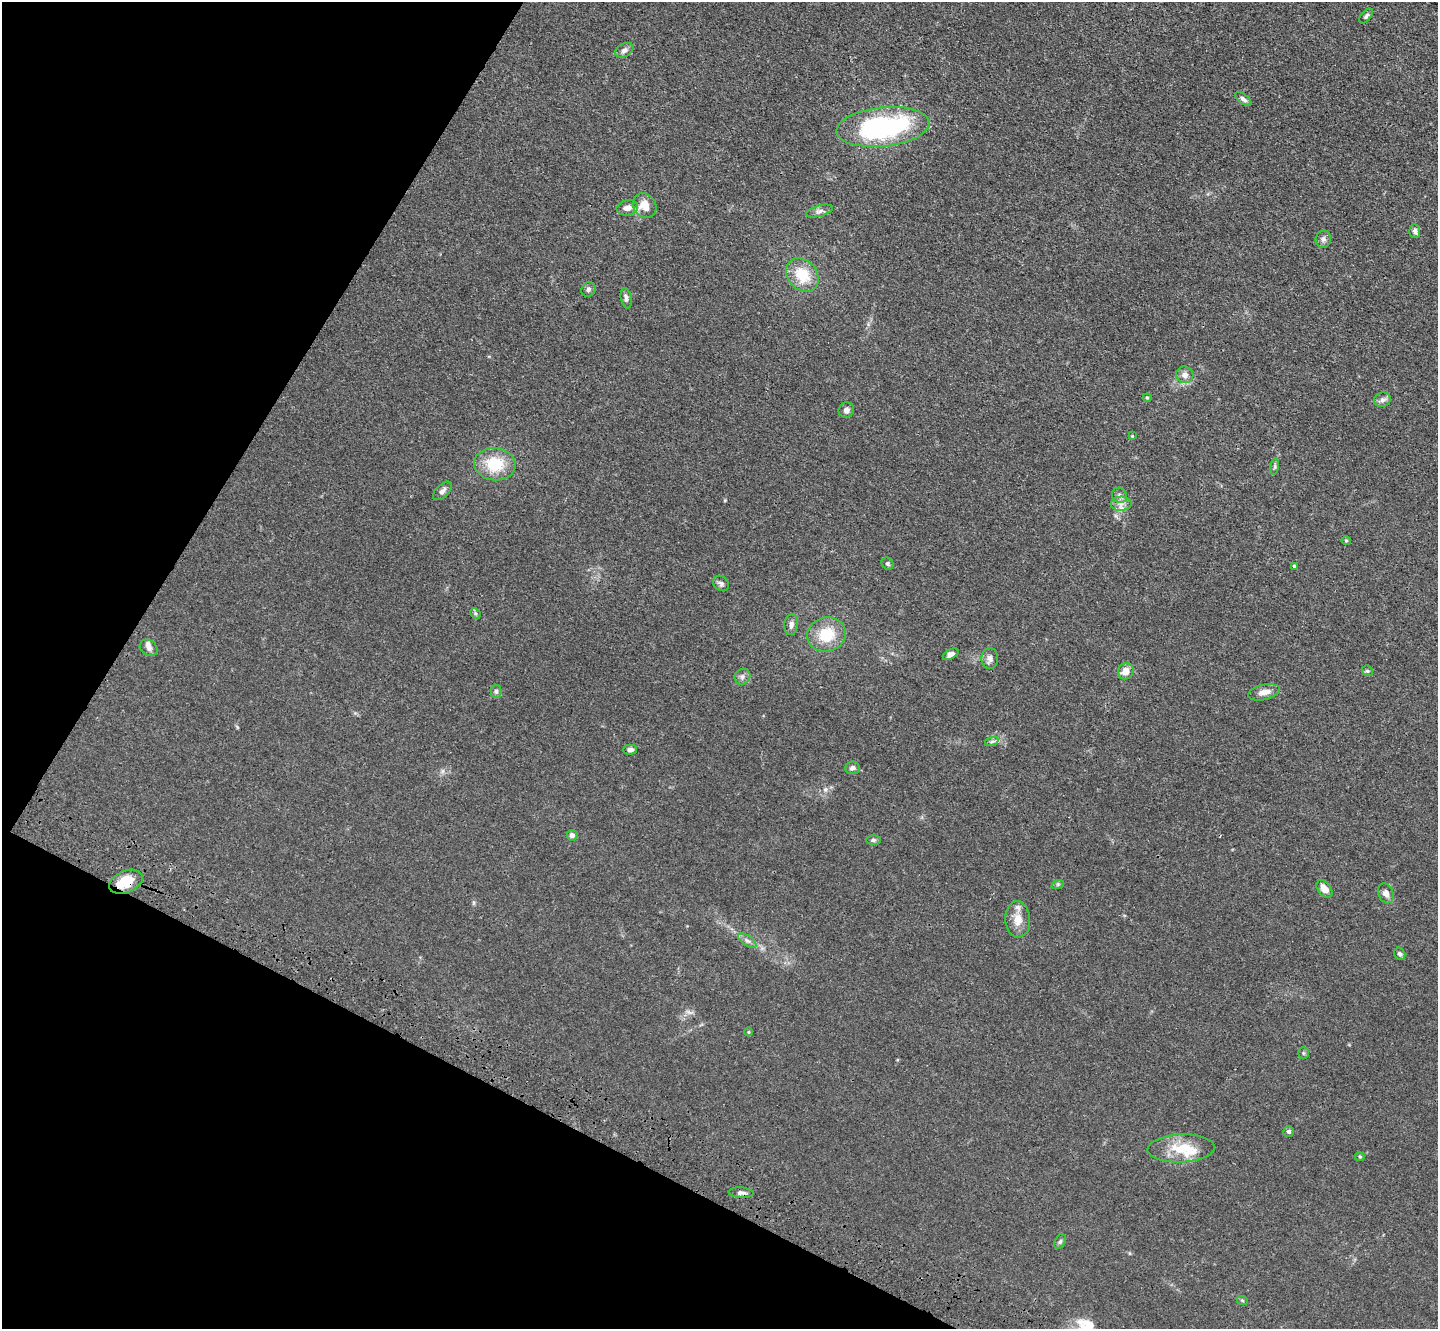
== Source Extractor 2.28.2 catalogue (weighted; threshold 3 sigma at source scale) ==
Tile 9 of 4 x 4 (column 1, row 3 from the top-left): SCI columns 52-1487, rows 1702-3028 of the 5849 x 5918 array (HDU 1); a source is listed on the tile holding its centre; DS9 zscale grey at full resolution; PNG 1440 x 1331 px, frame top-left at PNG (2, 2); each listed source drawn as its Kron ellipse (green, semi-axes under 4 px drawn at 4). Shown black and unused: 24% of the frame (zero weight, under 3 of 4 exposures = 5% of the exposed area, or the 3 px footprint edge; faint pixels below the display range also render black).
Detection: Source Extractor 2.28.2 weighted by HDU 2 'WHT'; one run over the whole footprint, this tile lists its part. Background 0.0331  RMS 0.0043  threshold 0.0194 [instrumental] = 3 sigma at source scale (4.5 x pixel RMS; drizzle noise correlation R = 1.50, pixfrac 1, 0.05/0.05 arcsec/px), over >= 5 px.
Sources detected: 60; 1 cosmic-ray / hot-pixel residue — neither listed nor drawn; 2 inside a brighter listed object's ellipse — not listed separately; the other 57 listed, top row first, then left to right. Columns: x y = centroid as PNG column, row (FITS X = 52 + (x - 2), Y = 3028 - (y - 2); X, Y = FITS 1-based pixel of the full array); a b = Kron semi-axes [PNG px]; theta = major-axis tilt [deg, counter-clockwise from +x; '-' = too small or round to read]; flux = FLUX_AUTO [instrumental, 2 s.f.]
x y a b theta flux
1366 16 9 5 51 0.95
624 50 9 6 31 1.8
1243 99 9 4 -37 1.5
883 127 47 19 6 78
645 206 13 11 -53 6.4
627 208 11 7 11 2.9
820 211 13 5 16 1.7
1415 231 7 5 -86 1.2
1323 239 9 7 76 1.6
802 275 18 14 -49 12
589 289 8 6 48 1.1
626 298 10 5 -79 1.4
1185 375 9 8 - 2.4
1147 398 4 4 - 0.43
1382 400 8 7 - 1.6
846 410 8 7 - 1.8
1132 436 3 3 - 0.34
495 464 21 16 -6 15
1275 467 8 4 82 0.79
442 491 12 6 43 1.6
1119 495 8 7 - 1.5
1121 504 10 7 4 2.3
1346 541 4 4 - 0.49
888 564 6 5 - 0.78
1295 566 4 3 - 0.91
721 584 8 7 - 1.3
475 613 6 4 -46 0.72
791 625 10 7 83 1.9
827 635 19 17 18 13
149 648 9 7 -36 1.5
951 654 8 5 28 1.9
990 659 10 8 -89 2
1126 671 8 7 - 4.3
1367 671 6 5 - 0.6
742 677 8 7 - 1.6
496 691 6 5 - 0.84
1264 692 16 7 13 3.5
992 741 7 4 20 0.86
630 750 7 5 1 1.5
852 768 7 6 - 1.4
572 835 5 5 - 1.8
873 840 7 5 0 0.85
126 882 17 11 22 10
1058 884 6 4 18 0.64
1324 889 10 6 -50 3.8
1386 893 10 7 -66 2.4
1018 919 18 12 -86 5.6
747 941 10 5 -34 1.4
1400 954 6 5 - 0.87
749 1032 4 3 - 0.31
1303 1053 6 5 - 0.65
1289 1132 5 5 - 1
1181 1148 34 14 2 12
1360 1157 5 4 - 0.46
741 1193 12 5 -4 1.7
1060 1241 8 5 62 0.87
1242 1300 6 3 -20 0.48
Overlapping masked pixels (flux is a lower limit): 1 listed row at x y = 126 882